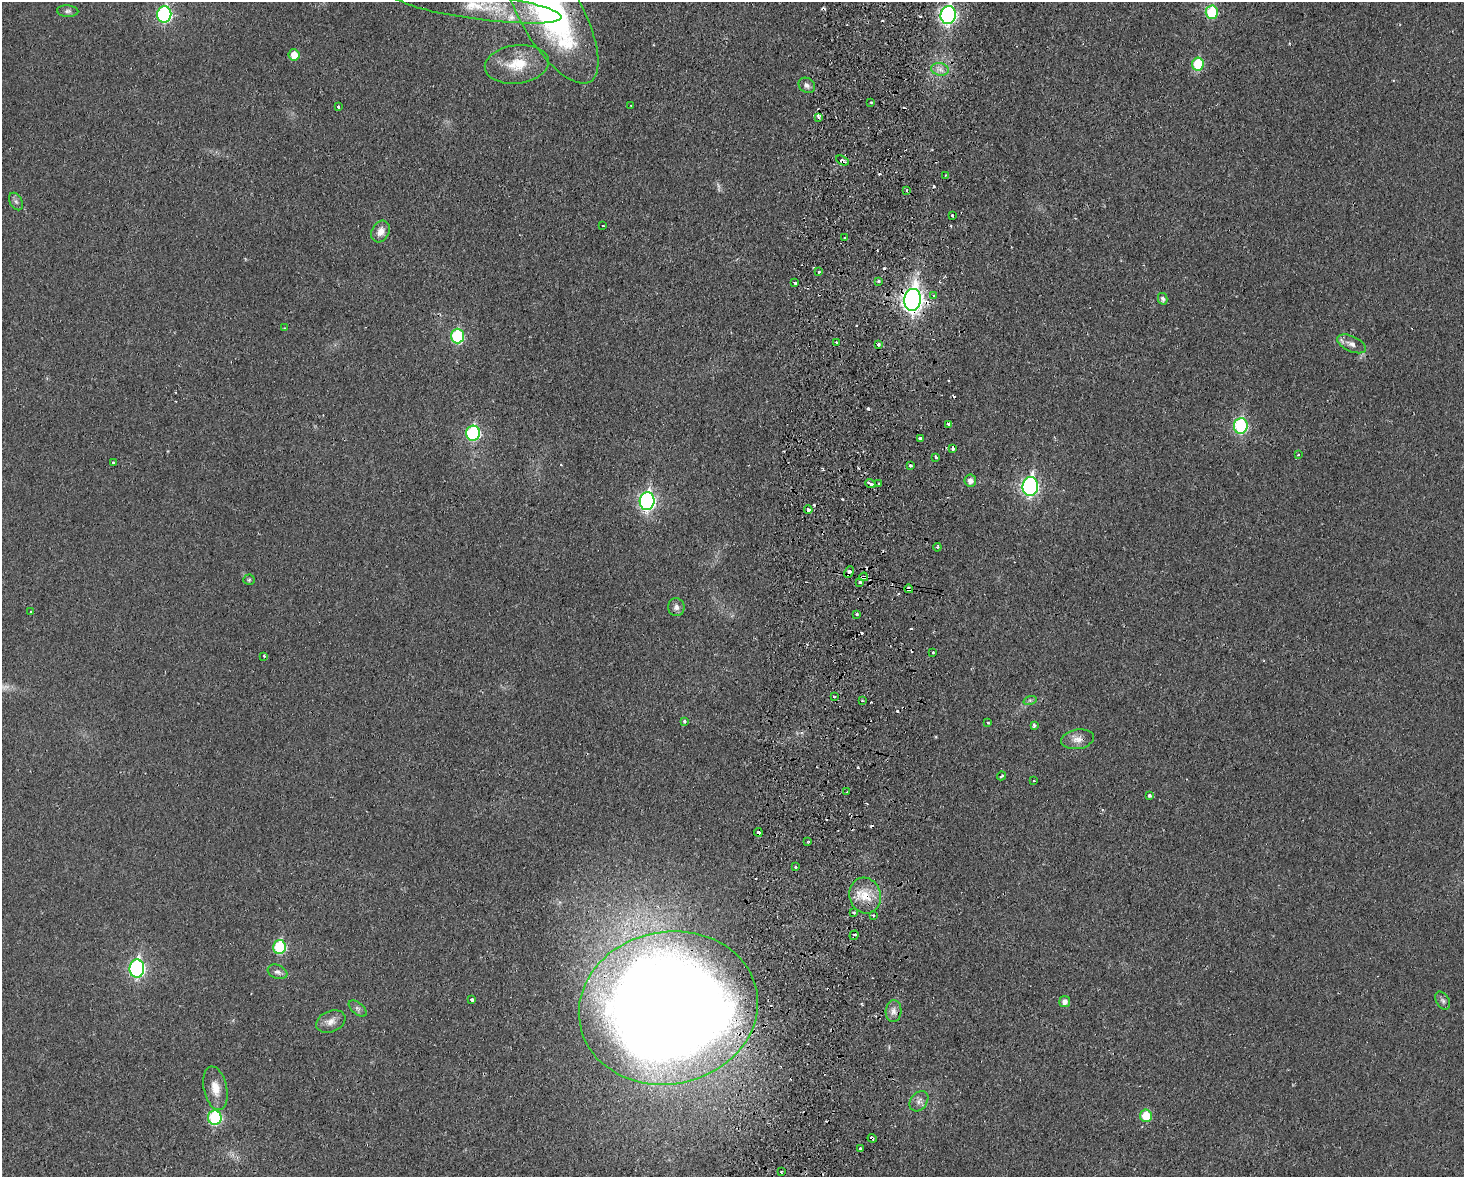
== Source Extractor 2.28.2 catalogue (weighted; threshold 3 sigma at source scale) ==
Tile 5 of 3 x 4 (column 2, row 2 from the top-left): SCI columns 1635-3096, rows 2365-3539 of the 4845 x 4726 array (HDU 1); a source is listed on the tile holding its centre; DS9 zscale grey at full resolution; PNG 1466 x 1179 px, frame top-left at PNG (2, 2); each listed source drawn as its Kron ellipse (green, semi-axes under 4 px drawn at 4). Shown black and unused: <1% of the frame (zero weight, under 2 of 3 exposures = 3% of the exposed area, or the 3 px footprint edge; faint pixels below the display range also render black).
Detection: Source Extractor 2.28.2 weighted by HDU 2 'WHT'; one run over the whole footprint, this tile lists its part. Background 0.0351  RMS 0.0056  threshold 0.025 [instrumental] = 3 sigma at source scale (4.5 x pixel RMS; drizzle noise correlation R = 1.50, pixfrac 1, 0.05/0.05 arcsec/px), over >= 5 px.
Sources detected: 121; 2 too faint to see at this stretch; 23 cosmic-ray / hot-pixel residue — neither listed nor drawn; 1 inside a brighter listed object's ellipse — not listed separately; the other 95 listed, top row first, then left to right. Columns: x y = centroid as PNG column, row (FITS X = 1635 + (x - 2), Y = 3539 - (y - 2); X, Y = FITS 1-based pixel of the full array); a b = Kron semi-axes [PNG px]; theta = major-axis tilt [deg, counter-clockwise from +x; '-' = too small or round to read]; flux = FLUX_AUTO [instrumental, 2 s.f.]
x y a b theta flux
477 6 85 13 -8 25
68 11 10 6 -4 1.7
1212 12 7 6 - 28
551 13 79 30 -60 160
164 15 8 7 - 87
948 15 9 7 76 150
294 55 5 5 - 8
517 64 32 19 7 17
1198 64 6 6 - 30
940 69 9 6 -8 2.6
807 85 9 7 -34 2
871 102 3 2 - 0.53
631 106 2 2 - 0.54
338 107 3 3 - 1.4
819 117 4 3 - 2.7
842 161 7 3 -28 1.9
946 175 3 2 - 0.94
907 190 3 3 - 0.92
16 202 9 6 -62 1.6
952 215 3 2 - 1.1
603 225 2 2 - 0.83
381 231 11 8 62 4.7
845 238 3 3 - 0.86
819 272 3 3 - 1.4
878 281 3 3 - 0.83
795 283 3 3 - 1.9
933 296 4 3 - 0.78
1163 299 6 5 - 1.9
913 300 11 8 84 320
284 328 3 3 - 0.48
457 336 7 6 - 46
836 342 3 2 - 0.71
878 344 3 3 - 8.7
1351 344 15 7 -25 3.6
948 424 3 3 - 0.99
1241 426 8 7 - 61
473 433 7 7 - 69
920 438 3 3 - 4.4
953 448 4 3 - 3.2
1298 455 3 2 - 0.49
936 457 3 2 - 1.1
114 463 3 3 - 1.6
911 466 3 2 - 0.71
970 481 6 5 - 3
879 483 3 3 - 0.69
870 484 5 3 - 4.7
1030 486 9 7 84 130
647 501 9 7 83 140
808 510 4 3 - 2.4
937 547 4 3 - 0.88
849 572 6 4 64 2.1
864 577 4 3 - 2.5
249 580 5 5 - 0.84
860 582 3 3 - 0.93
909 589 4 3 - 7.4
676 607 9 8 - 2.5
31 612 3 3 - 0.69
857 614 3 3 - 1.9
933 652 3 3 - 1.7
264 656 3 2 - 0.59
834 696 3 2 - 0.65
1030 700 7 4 17 0.93
862 701 3 2 - 0.74
684 721 4 4 - 1
988 723 3 3 - 1.1
1034 725 3 3 - 2
1078 739 16 9 9 4.6
1002 776 4 3 - 0.67
1034 781 3 2 - 0.54
847 792 3 3 - 1
1150 796 4 3 - 1.4
758 832 4 3 - 4.6
808 841 3 2 - 0.63
796 867 3 2 - 1.1
865 895 18 15 -73 11
854 912 3 3 - 1
873 915 3 3 - 0.87
854 935 5 3 - 1.4
279 947 7 6 - 40
137 968 9 7 83 110
277 972 10 6 -22 2.1
472 1000 4 3 - 1.4
1443 1001 10 6 -60 1.7
1065 1002 5 5 - 2.9
358 1008 11 5 -41 1.6
668 1008 90 76 11 1500
894 1011 11 8 85 3.3
331 1021 15 10 23 4.6
215 1088 22 11 -78 8
919 1101 11 8 53 2.8
1146 1116 6 6 - 14
215 1118 7 6 - 53
872 1138 4 3 - 1.2
860 1149 3 3 - 2.5
781 1172 3 2 - 0.69
Overlapping masked pixels (flux is a lower limit): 12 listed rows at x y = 551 13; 842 161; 913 300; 953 448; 808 510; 849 572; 864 577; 909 589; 758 832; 865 895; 668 1008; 872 1138
Isophote crosses this tile's border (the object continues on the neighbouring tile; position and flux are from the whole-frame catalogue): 2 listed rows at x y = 551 13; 948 15